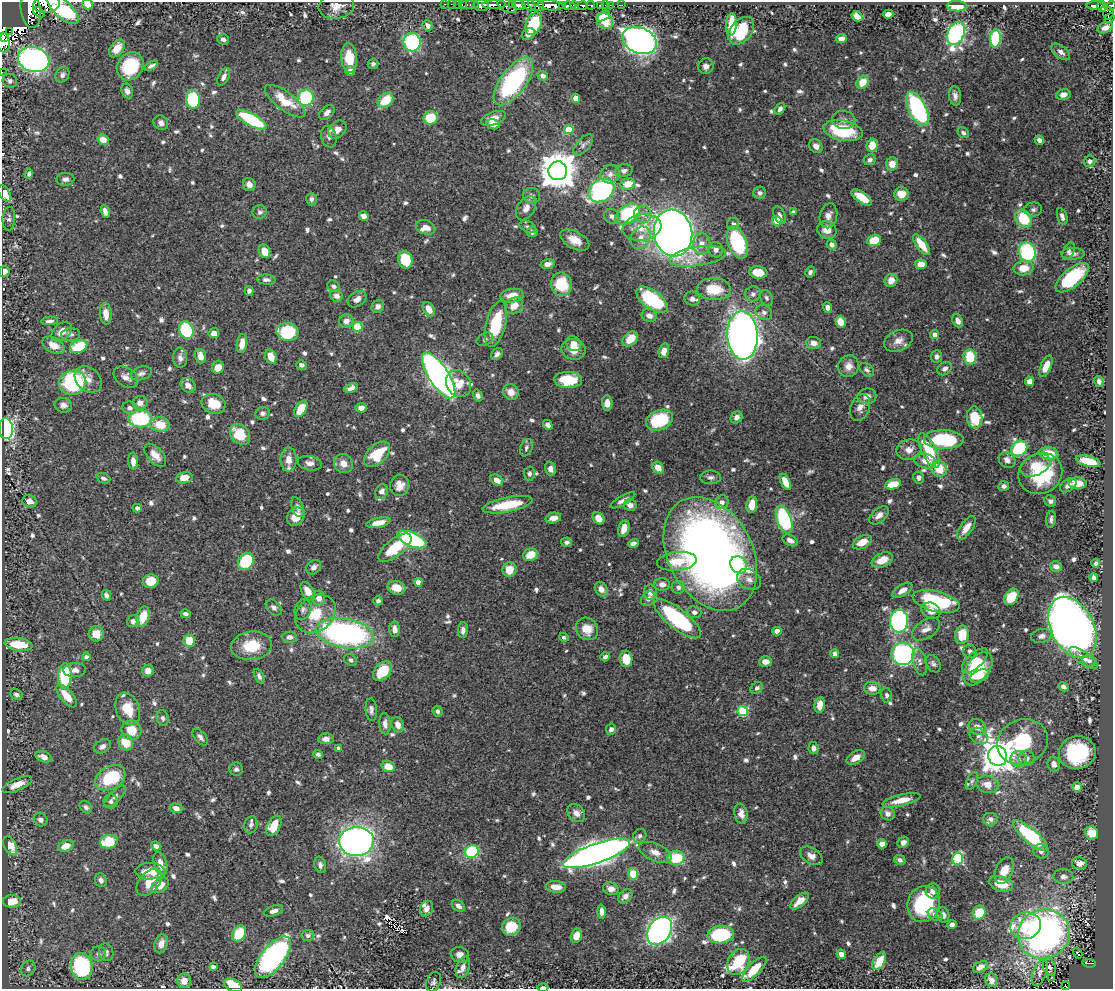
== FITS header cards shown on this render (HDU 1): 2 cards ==
NAXIS1  =                 1111
NAXIS2  =                  987

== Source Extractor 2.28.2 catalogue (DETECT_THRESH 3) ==
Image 1111 x 987 px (HDU 1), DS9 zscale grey, 1 PNG px = 1 image px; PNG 1115 x 991 px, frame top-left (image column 1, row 987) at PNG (2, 2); each listed source drawn as its Kron ellipse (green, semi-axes under 4 px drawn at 4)
Background 0.642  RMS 0.0099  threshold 0.0296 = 3 sigma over >= 5 px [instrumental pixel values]
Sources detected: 792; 5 with non-positive FLUX_AUTO (blend fragments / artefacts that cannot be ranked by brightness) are neither listed nor drawn; of the other 787, the 500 brightest by FLUX_AUTO listed and drawn (287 fainter detections omitted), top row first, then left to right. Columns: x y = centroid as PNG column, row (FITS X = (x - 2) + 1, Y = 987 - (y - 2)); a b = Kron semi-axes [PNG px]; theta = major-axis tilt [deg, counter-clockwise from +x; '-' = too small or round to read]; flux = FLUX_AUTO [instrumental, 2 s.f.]
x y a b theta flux
47 4 13 8 8 700
88 4 5 5 - 7.8
444 4 3 2 - 7.6
451 4 2 2 - 8.4
457 4 2 2 - 10
462 5 3 2 - 15
470 5 9 3 0 51
481 5 8 5 -7 740
494 5 12 4 3 720
512 5 4 2 - 53
519 5 7 5 -21 420
529 5 7 5 -31 240
536 5 8 5 -25 240
550 5 13 5 -4 1100
575 5 5 3 - 160
583 5 5 3 - 160
591 5 4 3 - 37
600 5 4 3 - 24
605 5 2 2 - 4.7
610 5 2 2 - 5.4
622 5 2 2 - 4.4
1095 5 8 3 0 140
336 6 17 12 6 7.7
507 6 10 6 -30 150
563 6 3 3 - 180
569 6 6 3 -13 280
957 6 10 5 -3 10
1102 6 6 3 -76 140
1111 6 5 4 - 110
63 9 20 8 -42 120
31 10 18 10 -82 1600
39 12 6 3 -39 71
888 14 5 4 - 4.3
1108 14 6 5 - 180
603 16 7 4 26 4.6
857 16 6 4 -34 5.7
1110 18 5 4 - 160
605 21 8 7 - 13
534 24 12 7 66 26
731 24 11 5 86 15
428 25 5 4 - 3.2
1105 28 8 5 25 4.4
9 31 3 2 - 150
741 31 15 10 50 32
956 33 12 8 65 140
528 34 7 5 32 4.6
4 38 3 3 - 670
995 38 9 5 86 44
223 39 6 5 - 2.8
841 39 5 4 - 4.7
639 41 17 13 -23 460
3 42 10 7 -84 530
412 42 9 8 - 65
117 48 10 6 52 9.6
1061 52 11 6 -38 3.6
349 58 15 8 -86 17
34 60 16 12 -14 240
373 64 5 5 - 1.9
130 66 15 12 52 38
151 66 7 3 29 1.9
706 66 8 7 - 3.2
350 71 5 5 - 3.9
2 72 2 2 - 2.9
62 75 8 6 57 2.4
543 76 5 4 - 3.1
224 77 9 5 61 3.1
10 81 7 6 - 2.3
513 81 28 13 53 97
863 82 7 5 57 14
127 91 7 5 -69 2.8
1063 95 7 5 14 3.7
955 96 10 6 -85 3.1
306 98 8 8 - 50
576 98 4 4 - 7.8
193 99 9 7 -84 46
386 100 9 6 43 17
285 101 24 9 -37 20
780 109 6 4 54 2.3
918 109 18 8 -64 94
327 112 9 6 42 3.1
431 118 7 6 - 20
493 118 13 6 19 5.9
251 120 17 6 -28 56
844 120 11 9 -9 3.7
161 123 8 7 - 2.9
493 124 7 5 -12 7.2
337 130 10 7 46 6.1
569 130 5 4 - 17
843 131 20 10 -11 41
963 133 6 5 - 2
329 137 11 7 -74 3.5
103 139 6 5 - 7.4
1039 140 5 4 - 3
583 145 13 6 48 2.9
872 145 6 6 - 9.7
816 146 7 6 - 4
870 160 6 5 - 2.3
1090 161 6 5 - 2.2
892 164 6 6 - 6.7
558 171 9 9 - 1800
624 171 9 6 12 2.4
29 174 5 4 - 1.9
610 174 10 9 - 3.8
65 179 9 6 7 2.7
249 184 7 6 - 3.8
628 184 7 5 14 11
601 190 14 10 35 100
760 193 6 6 - 1.9
5 194 9 5 -58 10
901 194 7 7 - 8
532 196 8 7 - 2.4
862 197 12 5 -34 13
311 199 6 5 - 2.1
526 208 13 8 59 5.2
1033 210 9 7 4 2.2
105 211 6 4 -70 3.7
260 212 7 7 - 2.1
793 212 4 3 - 2.2
628 214 13 9 36 56
643 214 9 8 - 3.8
779 215 9 5 -65 2.7
364 216 5 4 - 4.8
612 216 8 7 - 2.5
828 216 12 8 79 4.8
1062 216 8 5 -73 2.9
9 219 12 6 86 2.2
1024 219 10 7 -53 26
777 221 5 4 - 20
733 224 6 6 - 2.6
426 227 10 7 -20 5.4
528 227 9 5 -26 2
642 227 19 13 8 13
827 230 10 8 -29 6.8
532 232 5 5 - 2.2
673 233 23 19 -79 660
641 238 11 9 60 6
575 240 16 8 -28 8.7
874 240 7 5 19 18
737 242 17 9 -70 55
702 244 10 8 88 5.5
921 244 12 5 -53 14
832 245 5 5 - 2.6
716 250 8 7 - 3.1
264 251 7 5 -64 9.1
1069 251 9 5 65 1.9
1027 252 10 8 -71 78
1073 254 11 5 1 3.2
698 256 29 9 8 11
405 260 9 7 -79 23
548 264 7 4 12 3.5
921 264 6 4 2 7.5
1024 268 10 7 8 11
4 271 6 5 - 3.5
758 272 9 6 -7 12
810 272 6 5 - 2
1072 278 20 9 40 49
266 280 9 5 -4 2.2
891 280 7 6 - 6
561 284 12 10 -81 23
334 286 6 5 - 2
714 289 17 11 -3 18
249 291 5 4 - 2.4
753 294 8 7 - 2.3
336 296 6 5 - 3.1
512 296 12 7 7 8.7
766 298 8 6 -67 1.9
357 299 10 7 35 4.1
692 299 7 7 - 2.7
652 300 18 9 -36 58
378 306 7 6 - 3.2
514 306 9 8 - 7.9
827 307 5 4 - 2.7
429 309 8 5 -58 7.2
764 312 8 7 - 3
106 314 11 6 -85 6.6
649 316 7 6 - 3.5
50 321 8 3 5 2.2
346 321 7 7 - 4.3
958 321 6 5 - 3.8
841 322 6 5 - 11
496 324 24 10 76 33
357 327 5 5 - 30
186 330 9 7 -66 52
62 332 11 8 43 6.8
287 332 11 9 -7 39
214 333 5 5 - 5.6
71 334 9 6 2 2.2
743 335 24 15 -87 500
935 335 4 4 - 4.8
485 339 9 6 26 2
630 339 9 6 41 10
898 341 15 10 23 6
242 343 9 5 81 6.8
813 343 7 6 - 4.5
574 344 8 6 -38 5.9
53 345 12 7 -29 7.4
79 346 9 6 23 27
574 350 12 10 -9 7.8
664 351 7 5 73 5.2
497 354 6 5 - 2.7
200 356 7 5 -73 4.8
271 357 7 5 -68 7.7
936 357 6 5 - 2.9
970 357 8 6 -85 22
180 358 10 7 -86 3.8
301 365 5 4 - 2.9
848 366 11 10 - 5.5
1046 366 11 5 68 9.2
218 367 6 5 - 7
945 369 8 6 37 2.5
867 370 8 5 -42 1.9
141 373 11 6 14 2.7
439 375 26 10 -57 410
126 377 13 9 -33 4.6
88 379 15 11 -41 6.3
568 380 14 8 -3 23
1030 381 5 4 - 5
1099 381 5 4 - 1.9
73 383 13 12 - 72
458 384 14 11 -58 12
188 385 8 6 -44 5.5
351 388 7 4 22 2.8
511 392 8 7 - 6.3
478 396 6 4 -72 2.1
867 396 9 7 10 3.7
140 403 7 6 - 5.3
607 403 7 5 -83 4
214 404 12 9 -18 16
63 405 8 7 - 3
860 407 14 9 69 4.7
130 408 7 6 - 2.4
361 408 5 4 - 4.5
301 409 9 5 57 14
263 413 7 6 - 2.4
737 417 6 5 - 3
974 417 11 8 -84 19
140 419 12 8 1 63
659 420 14 10 22 39
160 425 10 7 -9 14
548 425 5 4 - 3.3
6 429 10 7 -86 150
240 434 11 8 -49 21
944 439 20 9 -1 51
526 448 9 6 68 1.9
1019 448 9 7 40 64
909 450 13 10 15 6.2
929 451 19 7 -64 31
377 454 15 9 44 24
1049 454 9 6 -10 17
155 455 14 7 -48 7
289 460 12 8 90 5.7
1007 460 9 7 -41 4
133 461 8 5 -86 5
925 461 11 7 -15 7
1088 461 12 5 -14 19
310 463 12 7 -10 3.9
343 463 10 9 - 6.1
1035 465 16 10 26 12
658 468 6 5 - 7.8
550 469 7 5 -74 3.1
939 469 8 7 - 18
1040 473 22 20 30 47
529 474 7 5 -89 2.1
711 477 10 7 1 2.4
919 477 6 5 - 2.7
103 478 7 5 -23 2.1
184 478 8 5 10 8.4
497 480 7 5 -35 5
785 482 9 4 -63 9
1078 483 9 6 -2 10
893 484 8 5 13 13
400 485 11 9 83 6.3
1068 485 9 6 34 3
1004 486 5 5 - 2.2
382 491 7 6 - 3.2
623 500 14 4 30 3.3
30 501 7 6 - 3.8
1050 501 6 5 - 2
722 502 7 6 - 4.6
508 505 25 7 11 29
630 505 6 6 - 3.7
752 505 8 5 82 9
298 507 10 6 -69 2.9
137 508 5 4 - 1.9
879 515 11 6 42 4.4
296 517 10 8 49 10
553 518 8 5 13 5.1
598 518 7 5 -49 6.8
1051 519 8 4 84 2
784 520 14 7 -70 75
378 523 12 5 13 8.2
966 528 14 6 55 7.1
624 529 9 5 74 8
412 540 15 7 -23 110
790 540 8 5 -27 3.7
566 542 5 4 - 2.2
862 542 10 6 28 9.5
633 543 5 4 - 3
395 548 20 8 38 24
710 554 60 42 -62 610
530 555 7 6 - 11
882 560 11 7 24 9.4
246 561 9 7 52 46
677 561 20 9 6 15
1096 563 4 4 - 1.9
739 565 9 8 - 13
1056 566 6 5 - 3.8
314 567 8 6 42 3
510 569 7 7 - 10
1094 578 4 4 - 2.2
749 579 13 9 -32 4.5
151 581 8 6 13 14
418 582 4 4 - 6.3
662 584 8 6 0 3.8
678 587 6 6 - 2.4
396 588 9 7 -15 10
601 589 8 6 -62 4.3
902 590 11 5 32 5.4
308 591 10 6 -61 7.6
650 592 8 6 -80 4.4
106 595 5 4 - 2.4
1011 597 9 6 54 19
319 598 7 6 - 4.8
648 599 8 6 45 3
378 601 5 4 - 1.9
936 601 24 10 -14 68
274 607 9 6 -45 2.6
303 609 10 8 68 2.8
931 611 10 7 -24 6.8
694 612 7 5 -16 2.4
186 614 5 4 - 2
316 614 22 17 38 22
143 617 10 6 74 14
678 619 29 10 -38 75
133 621 6 5 - 2.7
899 621 11 9 85 140
1072 627 33 21 -62 730
395 629 8 5 -89 4.5
587 629 12 10 -46 10
926 629 15 9 34 5.1
463 630 8 5 87 3
777 631 4 4 - 7.3
345 633 29 14 -9 190
96 634 7 7 - 9.8
962 635 9 7 79 16
1041 636 10 7 13 3
290 637 7 5 -3 3.2
564 637 5 4 - 1.9
189 641 6 5 - 18
19 644 14 6 -7 23
251 646 20 14 6 21
970 651 7 6 - 2.2
835 654 4 4 - 3.3
903 654 11 11 - 150
86 657 4 4 - 2.6
605 657 5 4 - 2.1
1083 658 16 6 -35 5.2
626 659 8 6 -86 14
351 660 7 5 -29 2
766 661 6 5 - 5.9
975 661 16 7 43 7.7
1089 661 7 6 - 1.9
920 662 14 7 -75 3.6
933 664 9 6 -56 2.2
978 669 19 11 53 32
75 670 11 7 3 3.9
148 671 6 5 - 5.1
383 671 11 7 47 22
65 676 13 6 87 46
259 676 8 4 -66 2.1
980 676 10 5 22 5.7
1063 687 5 4 - 2.3
757 688 7 5 38 1.9
872 688 8 6 -5 6.7
16 695 6 5 - 2.5
887 695 7 5 -78 1.9
67 696 14 6 -50 12
820 705 8 5 82 8.1
128 709 16 11 -70 14
371 710 11 5 -85 2.5
437 711 5 5 - 2.1
743 711 5 5 - 43
163 718 8 6 -75 2.1
385 724 10 5 -86 3.3
398 725 8 6 -70 5.4
977 727 9 7 -32 5.5
611 729 6 5 - 2.6
131 730 10 9 - 13
979 736 10 7 -37 3
200 737 10 5 -49 2.5
326 739 8 5 1 4
126 742 8 7 - 15
1023 742 26 22 21 42
102 746 9 6 31 3
339 748 4 3 - 2.3
813 748 6 5 - 3.2
1077 753 18 16 9 52
318 754 5 4 - 1.8
998 756 10 9 - 1200
44 757 8 5 -21 5.3
856 758 10 6 32 6.8
1026 758 8 7 - 3.3
1018 759 8 8 - 3.2
1054 764 7 6 - 3.2
388 766 7 5 -16 9
236 769 7 6 - 1.9
110 778 16 11 30 35
972 781 9 5 65 2.1
987 784 11 8 -16 6.3
17 785 16 6 23 7.5
1077 787 5 5 - 6.3
115 796 14 5 45 2.6
901 800 19 5 13 11
111 801 7 7 - 2.1
86 807 7 5 -45 1.9
176 808 6 4 -18 4
576 813 10 7 -47 4.5
741 814 10 6 -80 4.5
888 814 7 6 - 3.4
40 819 7 6 - 2.9
990 819 7 6 - 2.3
251 825 9 6 75 2.4
274 826 11 6 61 15
1092 833 7 6 - 12
640 836 7 6 - 2
1030 836 21 7 -40 57
356 841 17 14 3 420
109 842 9 7 14 29
903 842 6 5 - 2.9
882 844 5 4 - 6.2
10 846 10 6 -61 15
66 846 8 5 21 9.5
156 846 5 4 - 2.6
1041 851 7 7 - 2.6
472 852 7 6 - 50
655 852 17 8 -23 6.1
596 853 35 9 19 710
811 856 12 7 -33 4.6
676 858 8 7 - 26
958 859 6 5 - 65
900 860 6 4 -28 2.4
1079 863 8 6 -8 4.5
160 864 12 6 -75 6.6
320 865 8 5 -76 2.6
1004 870 14 8 66 9.1
150 871 14 8 0 14
633 874 5 5 - 18
1063 877 10 7 -4 3.2
101 880 7 5 -68 2.8
149 882 16 10 49 11
1001 884 12 7 -18 12
160 885 10 6 37 9
556 887 10 5 -4 6.7
611 889 8 6 -19 4.9
933 891 7 7 - 4.9
625 896 8 5 45 3.3
12 901 9 6 2 12
800 901 11 5 40 8.4
924 904 18 16 69 58
458 906 7 5 -35 3.2
426 909 8 6 65 4.4
274 911 10 5 19 3.4
601 912 7 4 88 3.5
979 913 7 6 - 18
935 915 8 5 -33 3.4
943 915 8 6 -75 2.7
952 925 5 4 - 3.5
1026 926 15 13 15 14
511 927 9 8 - 19
660 931 15 11 56 280
239 933 8 6 56 23
1044 934 26 24 20 270
308 935 6 5 - 2.3
721 935 13 9 5 52
576 936 7 5 74 6.9
161 944 10 6 73 5.4
106 952 9 7 -73 2.5
1078 953 5 3 - 4.6
98 954 8 7 - 2.4
841 954 5 4 - 4
460 955 9 7 -18 4.9
273 957 25 11 51 190
879 961 10 5 60 15
738 962 14 10 57 46
1089 963 7 3 -6 25
81 966 13 11 -78 78
213 967 4 4 - 3.1
463 967 11 6 72 4
980 967 8 5 30 4.2
1050 967 9 6 -68 2.5
28 968 8 7 - 2.8
754 969 16 6 46 16
1040 973 14 7 68 3
1051 978 3 2 - 3.4
991 980 7 5 -64 4.2
184 981 7 7 - 5.3
433 982 10 7 67 2.1
233 985 10 6 -27 17
1066 986 5 4 - 4.7
543 987 5 2 - 2
At the frame edge (FLAGS 8, measured only in part): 13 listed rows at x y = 47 4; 88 4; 1111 6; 63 9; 31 10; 1110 18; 3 42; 2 72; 5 194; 4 271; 233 985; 1066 986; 543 987
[287 fainter detections neither listed nor drawn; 5 non-positive-flux detections neither listed nor drawn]